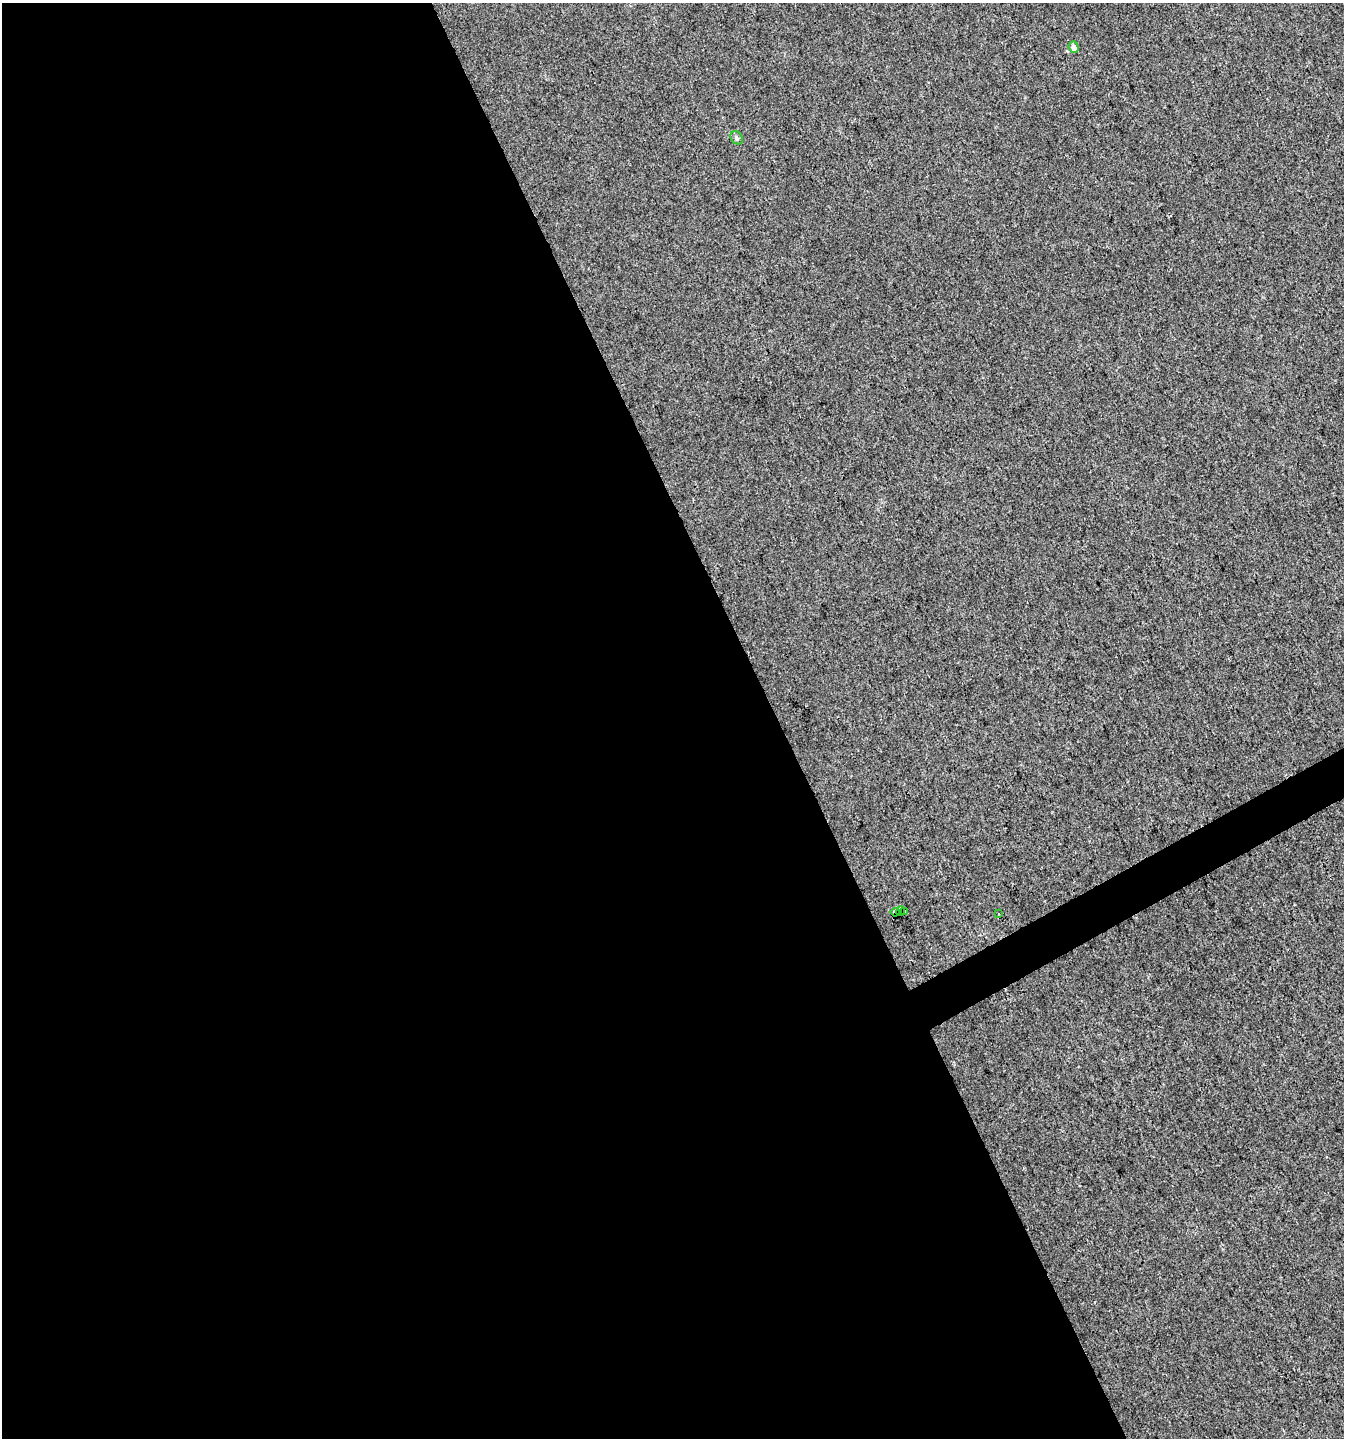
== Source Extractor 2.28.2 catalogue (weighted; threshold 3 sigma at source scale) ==
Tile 9 of 4 x 4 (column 1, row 3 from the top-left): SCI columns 100-1441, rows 1440-2875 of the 5627 x 5748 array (HDU 1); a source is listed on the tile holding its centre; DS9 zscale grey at full resolution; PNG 1346 x 1440 px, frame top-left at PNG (2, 3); each listed source drawn as its Kron ellipse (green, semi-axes under 4 px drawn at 4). Shown black and unused: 59% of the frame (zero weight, under 3 of 4 exposures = <1% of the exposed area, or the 3 px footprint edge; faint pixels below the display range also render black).
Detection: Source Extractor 2.28.2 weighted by HDU 2 'WHT'; one run over the whole footprint, this tile lists its part. Background 0.00553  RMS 0.0034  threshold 0.0153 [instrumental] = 3 sigma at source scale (4.5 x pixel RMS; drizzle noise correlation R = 1.50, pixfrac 1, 0.0396/0.0396 arcsec/px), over >= 5 px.
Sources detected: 6; all 6 listed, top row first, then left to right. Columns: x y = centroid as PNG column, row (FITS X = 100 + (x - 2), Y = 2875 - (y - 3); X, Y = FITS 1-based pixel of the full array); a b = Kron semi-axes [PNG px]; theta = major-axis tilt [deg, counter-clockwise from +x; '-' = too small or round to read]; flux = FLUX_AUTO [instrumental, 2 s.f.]
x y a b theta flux
1074 47 6 5 - 2.1
736 138 7 5 -54 0.79
901 911 5 4 - 53
905 911 4 3 - 21
895 912 4 4 - 29
998 914 3 2 - 0.47
Overlapping masked pixels (flux is a lower limit): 3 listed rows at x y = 901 911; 905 911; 895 912